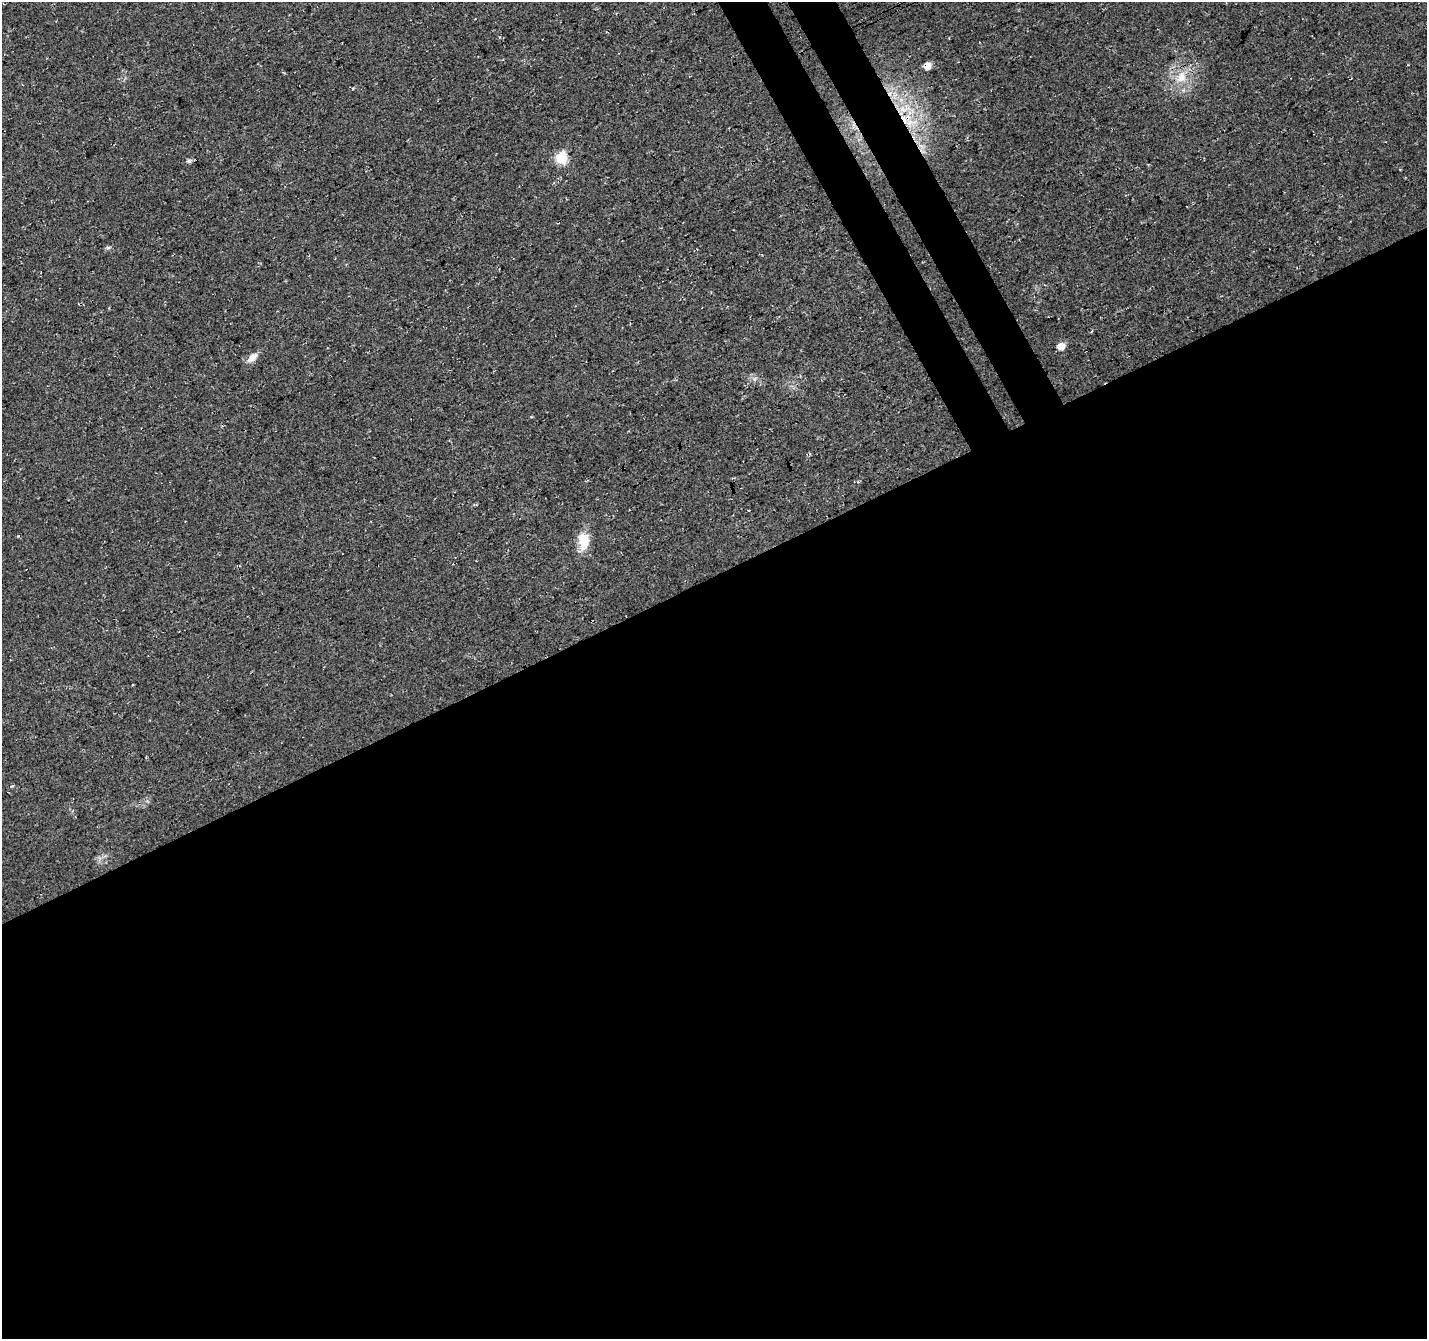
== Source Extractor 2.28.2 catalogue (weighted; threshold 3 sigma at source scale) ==
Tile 15 of 4 x 4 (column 3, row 4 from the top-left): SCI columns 2900-4324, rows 127-1463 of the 5804 x 5658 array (HDU 1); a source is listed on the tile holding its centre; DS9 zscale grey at full resolution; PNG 1429 x 1341 px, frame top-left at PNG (2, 2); no overlay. Shown black and unused: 59% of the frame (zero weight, under 3 of 4 exposures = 5% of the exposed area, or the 3 px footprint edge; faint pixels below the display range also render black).
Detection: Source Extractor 2.28.2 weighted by HDU 2 'WHT'; one run over the whole footprint, this tile lists its part. Background 0.0307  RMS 0.0082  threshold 0.0368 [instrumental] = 3 sigma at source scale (4.5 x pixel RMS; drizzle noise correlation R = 1.50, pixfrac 1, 0.0396/0.0396 arcsec/px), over >= 5 px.
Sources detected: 13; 1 cosmic-ray / hot-pixel residue — not listed; the other 12 listed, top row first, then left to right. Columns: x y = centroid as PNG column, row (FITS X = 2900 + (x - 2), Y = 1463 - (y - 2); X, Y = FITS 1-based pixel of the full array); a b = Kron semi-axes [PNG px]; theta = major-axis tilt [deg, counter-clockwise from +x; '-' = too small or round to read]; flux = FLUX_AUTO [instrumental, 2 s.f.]
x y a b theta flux
927 66 5 5 - 10
1181 77 17 12 59 14
890 93 8 5 65 4
561 158 6 6 - 72
189 161 7 5 13 2.3
108 247 6 4 0 1.4
1061 346 5 5 - 13
252 357 15 8 44 6.4
808 454 5 3 - 1.4
748 510 2 2 - 0.67
18 536 4 4 - 0.77
583 541 23 14 89 15
Overlapping masked pixels (flux is a lower limit): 3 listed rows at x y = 927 66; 890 93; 808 454